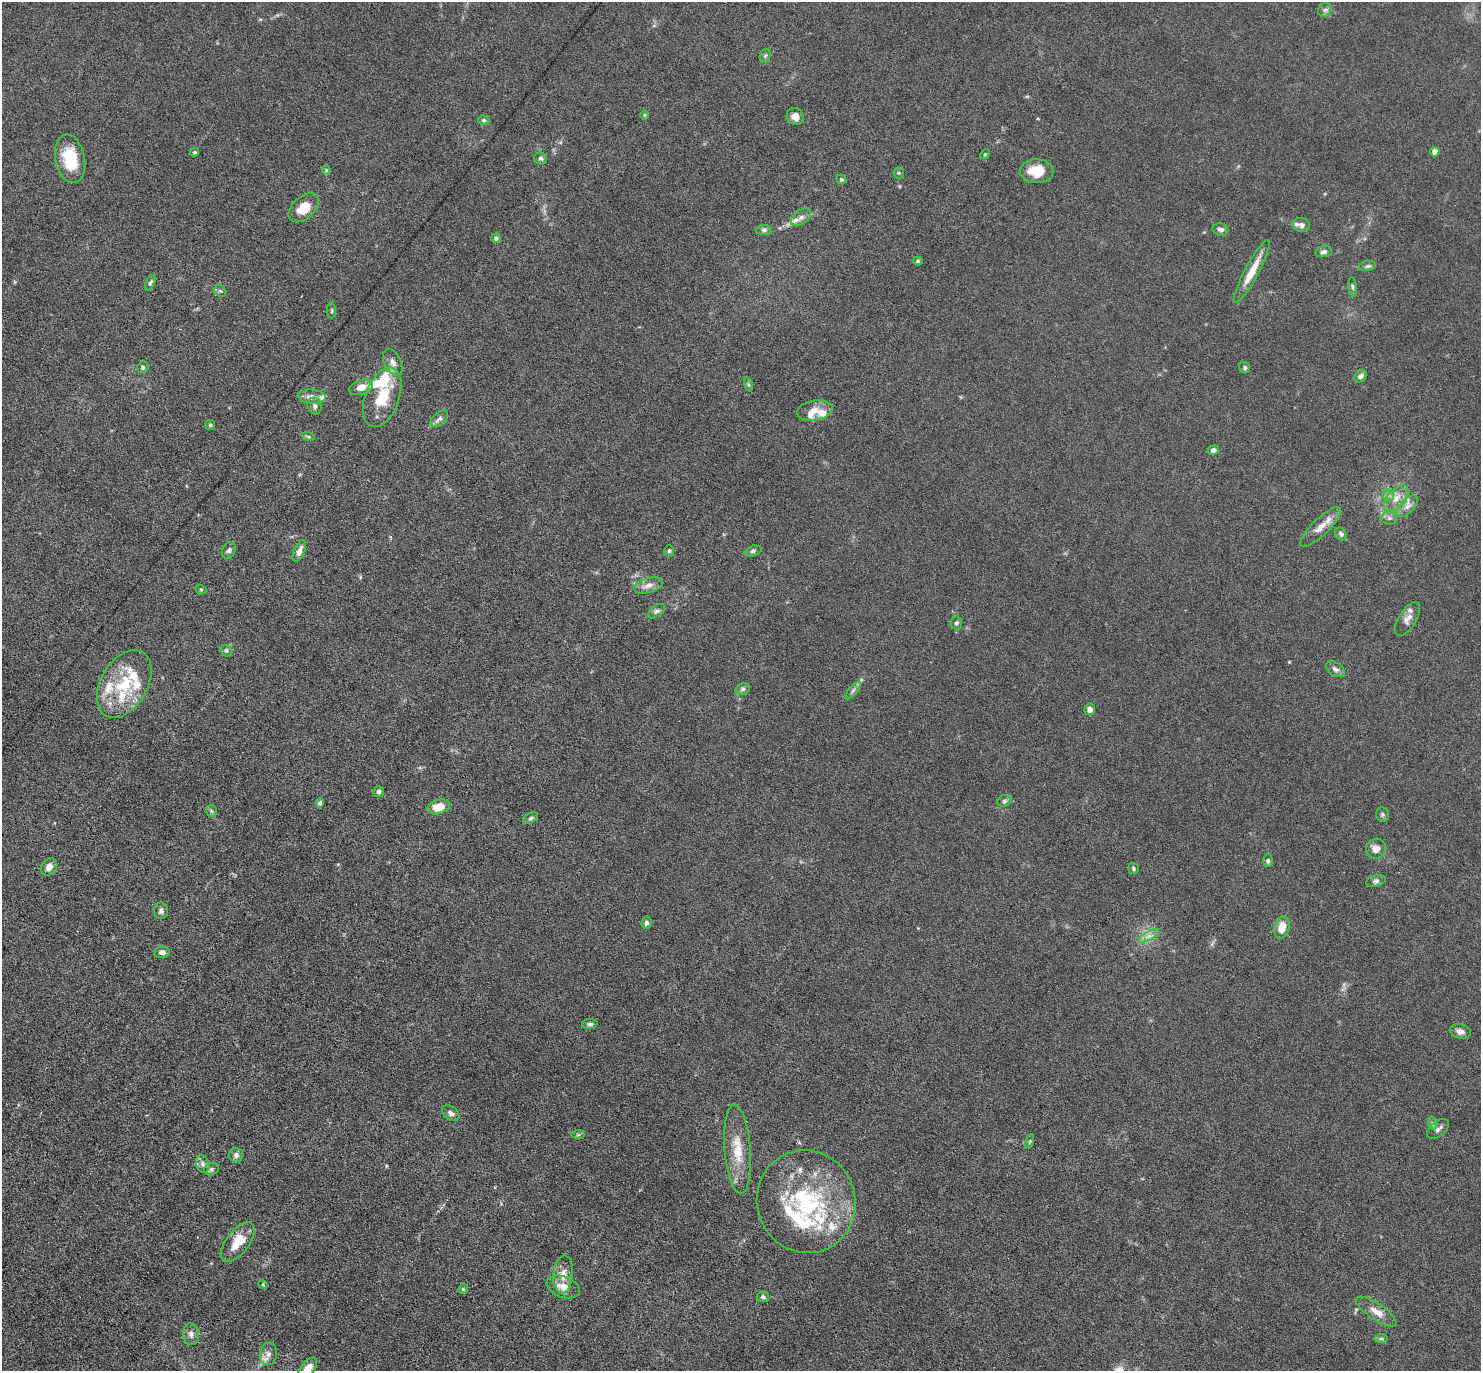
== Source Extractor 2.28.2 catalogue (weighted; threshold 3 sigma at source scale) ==
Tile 7 of 4 x 4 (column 3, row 2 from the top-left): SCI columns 3002-4480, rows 3187-4555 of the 6087 x 6078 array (HDU 1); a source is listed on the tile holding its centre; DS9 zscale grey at full resolution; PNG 1483 x 1373 px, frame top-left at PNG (2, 2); each listed source drawn as its Kron ellipse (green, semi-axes under 4 px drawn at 4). Nothing masked; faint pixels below the display range render black.
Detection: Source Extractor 2.28.2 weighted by HDU 2 'WHT'; one run over the whole footprint, this tile lists its part. Background 0.0333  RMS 0.0038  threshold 0.0155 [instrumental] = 3 sigma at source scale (4.09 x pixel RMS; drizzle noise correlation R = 1.36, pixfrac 0.8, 0.05/0.05 arcsec/px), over >= 5 px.
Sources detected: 119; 16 inside a brighter listed object's ellipse — not listed separately; the other 103 listed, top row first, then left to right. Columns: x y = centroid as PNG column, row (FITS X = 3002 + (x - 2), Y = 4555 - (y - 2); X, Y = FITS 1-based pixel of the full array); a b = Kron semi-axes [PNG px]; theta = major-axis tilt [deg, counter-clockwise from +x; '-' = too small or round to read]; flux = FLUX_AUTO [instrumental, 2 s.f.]
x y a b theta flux
1325 10 7 6 - 0.96
765 55 7 5 69 0.66
644 115 5 3 - 0.34
795 117 9 8 - 2.4
484 120 6 4 -2 0.66
195 152 4 3 - 0.54
1435 152 5 4 - 2.1
985 154 5 4 - 0.38
541 158 7 6 - 0.82
70 159 24 14 -79 13
326 170 4 4 - 0.38
1037 171 17 12 -2 7.3
899 173 5 5 - 0.5
841 179 5 4 - 0.55
304 208 18 11 41 6.1
801 217 11 7 37 1.8
1302 225 8 7 - 1.2
764 230 8 5 -1 0.92
1220 230 8 6 -14 1.2
496 238 5 4 - 0.88
1323 252 8 5 12 0.99
918 261 5 4 - 0.49
1368 266 8 5 8 0.83
1252 271 35 7 62 7
150 283 8 4 65 0.65
1353 287 9 4 -85 0.73
220 291 7 5 -41 0.57
332 311 8 3 90 0.49
393 362 14 8 -63 2.3
143 367 6 5 - 0.7
1245 368 6 5 - 0.71
1361 376 7 5 44 1.3
749 385 7 3 -71 0.58
361 387 12 7 19 2.7
312 397 14 7 -4 2.5
382 397 31 17 70 13
315 406 8 6 -75 1.1
815 410 18 10 10 3.7
439 419 10 6 40 1.2
210 425 5 5 - 0.49
308 436 6 4 -19 0.5
1213 450 6 5 - 1.3
1388 495 6 5 - 0.86
1396 498 15 8 48 3.5
1407 506 13 7 46 2.1
1389 518 8 6 -2 1.1
1320 527 27 8 45 4
1341 534 7 5 -51 0.93
229 550 9 6 62 0.99
299 551 11 5 67 2.2
669 551 6 5 - 0.53
753 551 8 5 16 0.85
648 585 15 7 16 2.2
201 589 6 3 -19 0.38
656 611 9 5 37 0.88
1408 619 19 8 58 2.3
956 623 6 6 - 0.81
226 651 6 5 - 0.63
1335 669 10 6 -34 1.3
124 684 37 23 60 19
743 689 7 5 16 0.76
853 690 11 3 50 0.84
1090 709 6 5 - 1.8
379 792 5 5 - 0.87
1004 801 7 5 16 0.76
320 803 4 4 - 0.91
439 807 11 7 17 5.6
211 811 6 5 - 0.61
1382 815 7 6 - 0.73
531 818 8 5 28 0.68
1376 849 10 9 - 2.3
1268 861 6 5 - 0.67
49 867 9 7 48 2.4
1133 868 5 5 - 0.6
1376 881 10 6 15 1.1
161 911 8 7 - 1.3
646 923 6 5 - 1.1
1282 927 11 7 75 4.8
1149 936 11 4 29 1.6
162 952 8 5 5 1.5
590 1024 7 5 5 0.83
1460 1031 11 7 -11 1.8
451 1113 10 6 -35 1.4
1432 1123 7 4 -73 0.72
1438 1129 13 7 40 1.5
578 1135 7 4 0 0.55
1030 1141 7 3 71 0.43
738 1149 45 13 -85 9.7
236 1155 7 7 - 1.2
203 1164 9 6 -73 1.4
212 1169 7 5 18 0.84
806 1202 52 49 -69 45
238 1242 23 11 53 6.9
563 1274 19 9 84 3.7
263 1284 5 4 - 0.35
563 1287 17 10 -21 4
463 1289 5 5 - 0.42
763 1297 6 5 - 0.93
1376 1312 24 8 -34 3.8
191 1334 11 8 -83 1.5
1381 1338 7 4 0 0.54
268 1354 11 8 83 1.9
307 1369 13 6 52 5.4
Isophote crosses this tile's border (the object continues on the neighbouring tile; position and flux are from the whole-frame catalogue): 1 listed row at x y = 307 1369